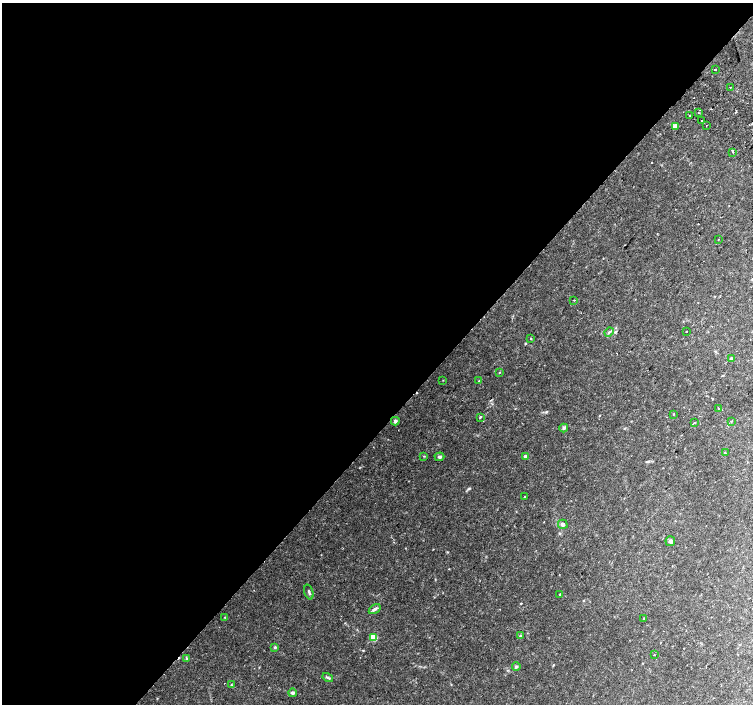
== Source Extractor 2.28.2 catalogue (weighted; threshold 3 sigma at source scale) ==
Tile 5 of 4 x 4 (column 1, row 2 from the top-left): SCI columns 36-1536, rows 3081-4484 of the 6068 x 6094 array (HDU 1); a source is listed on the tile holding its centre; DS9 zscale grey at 2 x 2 block average (1 PNG px = mean of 2 x 2 image px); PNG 755 x 706 px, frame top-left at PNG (2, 3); each listed source drawn as its Kron ellipse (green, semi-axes under 4 px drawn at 4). Shown black and unused: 60% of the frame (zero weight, under 2 of 3 exposures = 2% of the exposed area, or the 3 px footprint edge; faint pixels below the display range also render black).
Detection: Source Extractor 2.28.2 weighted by HDU 2 'WHT'; one run over the whole footprint, this tile lists its part. Background 0.0435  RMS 0.0044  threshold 0.0197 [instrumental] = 3 sigma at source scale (4.5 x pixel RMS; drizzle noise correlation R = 1.50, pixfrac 1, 0.0396/0.0396 arcsec/px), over >= 5 px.
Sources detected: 49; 4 cosmic-ray / hot-pixel residue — neither listed nor drawn; the other 45 listed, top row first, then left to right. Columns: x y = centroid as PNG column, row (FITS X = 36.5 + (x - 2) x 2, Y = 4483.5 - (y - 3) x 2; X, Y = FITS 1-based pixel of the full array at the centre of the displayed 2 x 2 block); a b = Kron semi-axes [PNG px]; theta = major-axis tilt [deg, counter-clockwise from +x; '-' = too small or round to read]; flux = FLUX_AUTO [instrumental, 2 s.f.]
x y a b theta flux
715 69 2 2 - 3.4
730 87 2 2 - 6.4
698 112 2 2 - 1.4
690 115 2 2 - 1.3
701 121 2 2 - 0.65
706 125 2 2 - 0.45
675 126 4 4 - 4.8
733 152 2 2 - 1.7
718 240 2 2 - 0.43
574 300 2 2 - 1.1
686 331 2 2 - 1
609 332 5 2 - 0.91
531 339 2 2 - 0.73
731 359 3 3 - 2.3
500 372 3 2 - 0.68
443 380 2 2 - 0.45
479 381 3 2 - 0.5
718 408 2 2 - 1.3
674 414 3 2 - 0.53
480 417 3 2 - 0.79
395 421 4 4 - 1.9
731 421 2 2 - 0.48
694 423 2 2 - 0.96
564 428 4 4 - 1.6
725 453 3 2 - 0.58
424 456 3 2 - 0.62
525 456 3 3 - 1.2
439 457 5 4 - 1.8
525 497 3 3 - 0.59
563 524 5 4 - 2.7
670 541 5 5 - 2.4
309 592 7 3 -72 1.7
560 595 3 2 - 0.84
375 609 6 3 35 2.5
225 617 3 2 - 0.53
643 619 4 2 - 0.67
520 636 3 3 - 1.1
374 638 3 3 - 18
275 647 3 3 - 1.2
654 655 2 2 - 0.48
187 659 4 4 - 1.2
516 667 4 3 - 1.3
328 678 5 3 - 1.4
231 685 3 2 - 0.53
292 693 4 3 - 1.7
Diffuse or blended objects may show on this block-average render without a row.